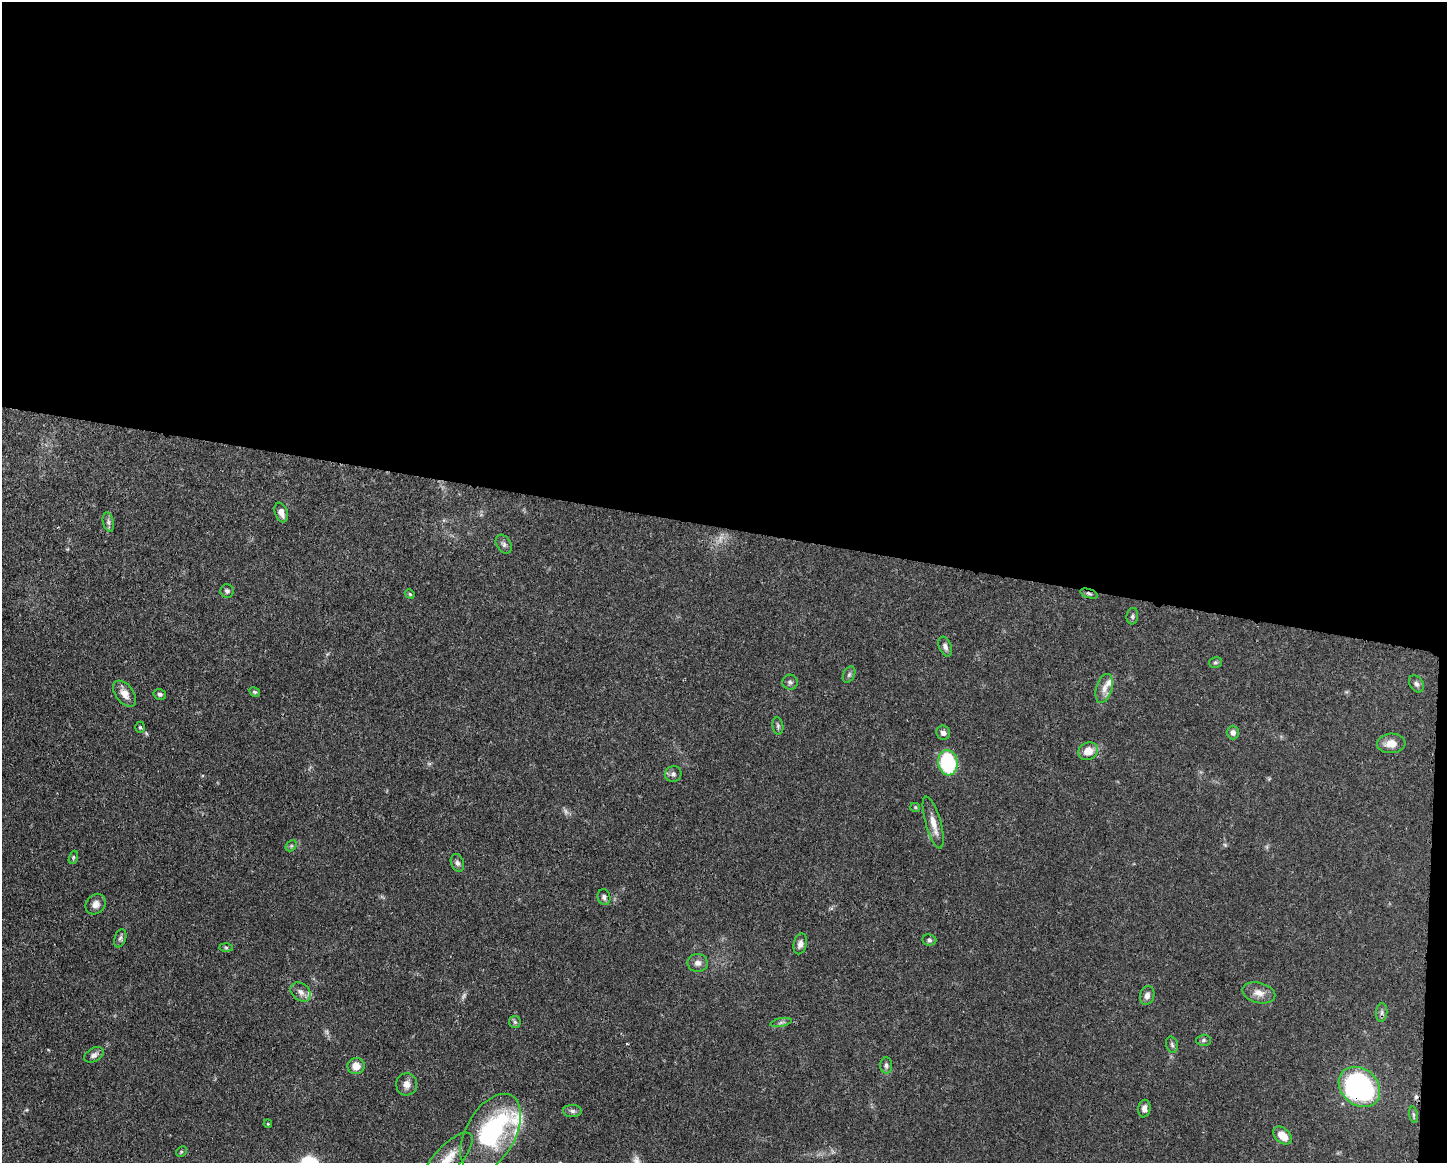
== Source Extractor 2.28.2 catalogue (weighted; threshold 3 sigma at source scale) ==
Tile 3 of 3 x 4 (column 3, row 1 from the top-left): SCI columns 3007-4451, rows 3486-4646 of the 4681 x 4647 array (HDU 1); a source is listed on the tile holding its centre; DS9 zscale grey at full resolution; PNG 1449 x 1165 px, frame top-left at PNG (2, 2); each listed source drawn as its Kron ellipse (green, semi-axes under 4 px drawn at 4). Shown black and unused: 46% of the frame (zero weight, under 3 of 4 exposures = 1% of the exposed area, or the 3 px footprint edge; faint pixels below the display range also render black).
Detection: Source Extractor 2.28.2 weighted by HDU 2 'WHT'; one run over the whole footprint, this tile lists its part. Background 0.0544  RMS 0.0033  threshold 0.0148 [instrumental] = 3 sigma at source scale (4.5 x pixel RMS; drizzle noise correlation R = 1.50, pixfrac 1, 0.05/0.05 arcsec/px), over >= 5 px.
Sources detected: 66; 4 too faint to see at this stretch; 1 inside a brighter object's white glare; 1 cosmic-ray / hot-pixel residue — neither listed nor drawn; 3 inside a brighter listed object's ellipse — not listed separately; the other 57 listed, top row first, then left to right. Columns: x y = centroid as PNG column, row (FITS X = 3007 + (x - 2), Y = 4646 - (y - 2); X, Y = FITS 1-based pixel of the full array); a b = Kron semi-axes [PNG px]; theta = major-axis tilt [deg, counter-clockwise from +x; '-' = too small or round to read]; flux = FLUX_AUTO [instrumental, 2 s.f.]
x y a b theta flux
281 512 10 6 -70 2.1
108 522 10 5 -77 1
504 544 10 7 -57 1.1
227 591 7 7 - 0.89
410 594 5 4 - 0.39
1089 594 9 4 -18 0.74
1132 616 8 5 83 0.72
945 647 10 6 -67 1.2
1215 662 6 5 - 0.59
849 675 9 5 63 0.77
790 682 7 7 - 0.84
1417 684 9 6 -57 1
1104 688 15 8 74 2.4
255 692 6 4 -29 0.59
125 694 15 9 -52 3
160 694 6 5 - 0.82
778 726 8 5 -81 0.71
140 727 5 4 - 0.54
1233 732 7 6 - 1.3
943 733 7 6 - 1.3
1391 743 14 10 3 3.5
1088 751 10 8 26 4.1
948 763 12 10 -83 28
673 774 8 7 - 1
915 807 5 4 - 0.38
933 822 27 7 -74 3.7
291 846 6 4 46 0.55
73 857 7 4 72 0.49
457 863 9 6 -69 1
604 897 8 6 -71 1
96 904 11 9 42 2
120 938 9 5 72 0.81
929 940 7 5 -7 0.71
800 944 10 6 76 1.4
226 948 7 4 -1 0.55
698 963 10 9 - 1.8
301 992 11 8 -39 1.8
1259 993 17 10 -14 3
1147 995 9 7 74 1.6
1382 1012 9 5 84 1
515 1022 6 5 - 0.66
781 1022 11 4 11 0.79
1203 1040 7 5 2 0.61
1172 1045 8 6 -73 0.85
94 1055 10 7 28 1.4
886 1065 8 6 -88 0.96
356 1066 8 8 - 3.5
407 1084 11 10 - 2.3
1359 1087 22 18 -41 68
1144 1109 9 6 81 1.5
572 1111 9 6 -1 1
1413 1115 8 4 -82 0.59
268 1124 4 3 - 0.28
491 1133 43 24 60 39
1283 1136 11 7 -43 4.5
181 1152 6 4 46 0.4
448 1158 32 13 47 6.8
Overlapping masked pixels (flux is a lower limit): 2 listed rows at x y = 1089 594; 1359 1087
Isophote crosses this tile's border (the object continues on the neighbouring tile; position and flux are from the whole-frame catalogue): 1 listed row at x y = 448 1158